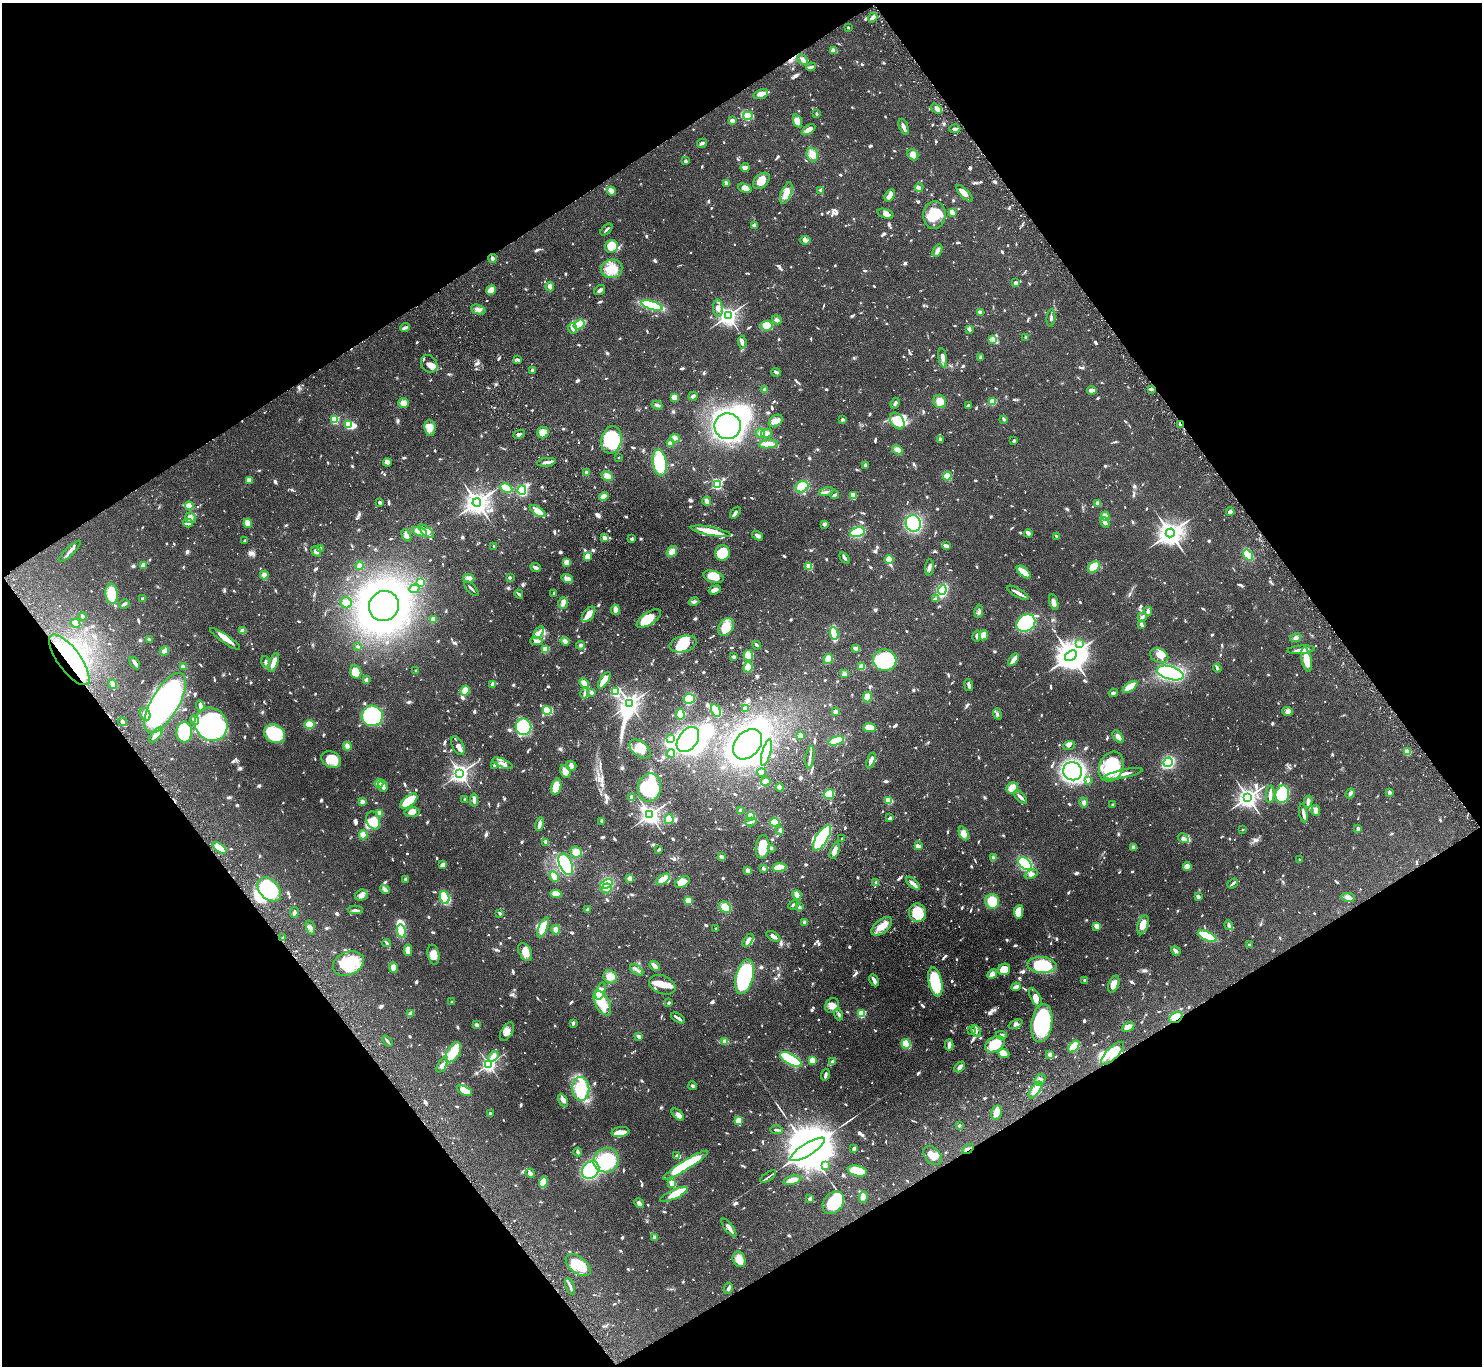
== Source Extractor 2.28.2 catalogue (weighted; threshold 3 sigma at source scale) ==
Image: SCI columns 50-5967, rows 332-5785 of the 6044 x 5994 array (HDU 1 of 3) = the unmasked area's bounding box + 8 px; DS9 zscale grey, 4 x 4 block average (1 PNG px = mean of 4 x 4 image px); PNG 1484 x 1368 px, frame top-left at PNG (2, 3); each listed source drawn as its Kron ellipse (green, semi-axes under 4 px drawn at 4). Shown black and unused: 48% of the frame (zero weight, under 3 of 6 exposures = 4% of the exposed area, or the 3 px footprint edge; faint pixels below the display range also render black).
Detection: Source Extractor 2.28.2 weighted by HDU 2 'WHT'. Background 0.0972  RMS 0.0035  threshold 0.0143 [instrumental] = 3 sigma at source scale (4.09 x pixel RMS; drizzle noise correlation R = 1.36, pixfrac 0.8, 0.05/0.05 arcsec/px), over >= 5 px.
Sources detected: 1762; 16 too faint to see at this stretch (4 x 4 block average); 32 inside a brighter object's white glare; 7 cosmic-ray / hot-pixel residue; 1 long thin detection or spike segment (spike, bleed or trail) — neither listed nor drawn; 39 coinciding with a brighter row at this scale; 137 inside a brighter listed object's ellipse — not listed separately; of the other 1530, all 500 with FLUX_AUTO >= 3.95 (the completeness limit of this list) listed and drawn (1030 fainter detections not listed), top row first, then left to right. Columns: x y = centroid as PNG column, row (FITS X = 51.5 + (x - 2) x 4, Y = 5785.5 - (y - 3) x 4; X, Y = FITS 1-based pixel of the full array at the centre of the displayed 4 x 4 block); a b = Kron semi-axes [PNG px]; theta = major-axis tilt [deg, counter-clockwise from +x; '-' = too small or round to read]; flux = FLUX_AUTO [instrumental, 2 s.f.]
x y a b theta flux
873 17 5 3 - 7.1
848 27 2 2 - 5.6
833 50 4 3 - 12
803 60 6 3 -46 7.9
811 67 5 3 - 4.8
761 94 7 4 21 13
936 109 6 2 -34 5.1
817 113 2 2 - 5.1
748 116 5 4 - 9
732 121 2 2 - 40
797 121 7 4 -68 17
904 127 9 2 -67 10
955 129 5 2 - 6.1
808 130 8 3 32 17
702 143 5 3 - 4.2
812 155 7 5 -71 18
913 155 6 5 - 13
685 161 2 2 - 6.8
745 167 4 2 - 13
761 181 9 6 45 25
726 183 3 3 - 6.1
919 187 4 2 - 7.9
745 188 7 4 -16 16
821 190 4 4 - 4.7
611 191 4 3 - 12
786 193 11 5 69 24
964 193 11 3 -45 19
890 195 7 3 58 17
952 213 3 2 - 25
885 214 8 4 -18 8.4
934 215 14 11 85 49
754 225 4 3 - 6.8
606 230 7 2 43 4.6
805 240 5 3 - 8.1
611 246 7 6 - 50
937 251 7 4 62 7.7
492 259 4 3 - 5.8
611 269 11 9 14 38
1015 283 2 2 - 15
550 287 5 3 - 9.4
491 290 5 4 - 20
600 290 6 2 36 7.4
652 305 11 4 -17 130
718 308 8 5 -85 9.9
478 310 8 4 -21 8.5
980 312 3 2 - 11
728 316 3 3 - 1200
1051 318 9 2 84 5.3
777 320 5 4 - 5.1
579 324 6 4 35 44
767 326 6 5 - 39
405 328 5 2 - 7.2
573 329 5 3 - 7.3
969 330 4 2 - 5.6
1026 337 3 2 - 4.3
993 339 4 3 - 4.5
742 342 6 3 -85 6.7
981 357 2 2 - 17
943 358 10 3 -81 10
518 360 2 2 - 5.3
429 364 9 7 -52 13
533 371 3 2 - 8.1
776 372 5 3 - 4
1151 389 3 2 - 5.6
765 390 4 3 - 6
1092 390 5 3 - 11
693 396 4 3 - 6.2
674 397 3 2 - 23
940 401 7 6 - 18
993 402 2 2 - 93
403 403 5 5 - 13
895 403 6 3 68 5.4
657 405 5 3 - 5
968 406 3 2 - 7.2
842 419 2 2 - 17
1004 419 4 2 - 4.1
335 420 2 2 - 150
776 421 7 5 38 13
897 421 9 6 -56 58
349 424 4 3 - 50
1181 425 3 2 - 10
728 426 13 13 - 800
430 428 8 5 -84 16
543 433 6 5 - 20
760 433 5 3 - 11
766 433 5 4 - 8.2
519 434 6 2 25 4.9
675 438 5 4 - 5.6
940 439 2 2 - 10
611 440 14 10 79 120
1014 440 3 2 - 4.4
670 444 3 2 - 15
768 444 9 4 5 21
897 450 6 4 -27 12
619 457 2 2 - 4
387 462 4 3 - 11
546 462 9 3 8 7.4
660 463 13 7 -80 130
865 465 3 3 - 5.7
587 473 2 2 - 33
607 476 6 4 -36 22
947 476 4 3 - 28
249 480 4 2 - 18
717 484 2 2 - 300
802 487 6 5 - 37
506 488 6 3 -27 46
522 490 5 4 - 110
826 491 7 2 13 5.1
835 495 4 2 - 5.3
604 496 5 4 - 11
853 496 3 3 - 39
707 501 4 2 - 12
380 502 3 2 - 4.6
477 502 4 3 - 2100
1098 503 4 3 - 9.3
189 506 4 4 - 25
538 511 9 4 -33 24
1230 512 4 3 - 7.6
735 513 6 2 51 6.9
1105 516 4 3 - 17
191 518 5 5 - 8.8
1105 522 6 3 -60 5.7
188 523 5 3 - 5.3
248 523 4 3 - 35
913 523 8 7 - 380
824 524 4 3 - 4.9
426 531 9 4 -40 14
711 531 20 4 -11 41
419 532 7 4 -17 22
857 532 7 4 15 100
1028 533 4 2 - 15
1170 533 4 4 - 2500
406 535 6 4 -60 9.3
758 536 6 2 -32 7.7
1057 536 4 2 - 5.1
605 538 4 3 - 9.5
631 539 3 3 - 4.5
245 541 4 2 - 4.6
494 546 2 2 - 4.4
946 546 4 3 - 5.2
320 548 3 2 - 4.5
70 551 14 3 45 9.1
316 551 5 4 - 10
672 552 6 4 53 14
722 553 7 7 - 63
1248 555 6 3 -53 57
587 557 4 3 - 23
845 558 6 2 -56 7.4
889 559 4 4 - 18
567 563 4 3 - 26
143 565 4 3 - 12
360 566 4 3 - 9.7
809 566 2 2 - 79
536 567 5 2 - 6
929 567 8 3 84 6.9
1094 567 6 5 - 41
1024 572 8 3 -41 43
264 575 4 3 - 10
713 577 10 6 -16 34
469 578 5 3 - 15
510 578 2 2 - 4.8
567 579 6 4 -18 14
420 582 4 3 - 80
414 589 5 3 - 4.8
471 589 9 2 -47 4.6
715 590 6 3 18 11
942 590 5 3 - 210
554 593 2 2 - 4.5
1018 593 12 2 -30 13
112 594 10 6 -85 86
519 594 4 2 - 4
143 599 2 2 - 21
935 599 4 3 - 4.8
694 602 5 3 - 5
1054 602 8 4 -73 9.6
346 603 6 5 - 14
563 603 5 4 - 9.7
124 604 5 2 - 5.1
384 606 15 15 - 1200
615 610 5 3 - 15
979 611 7 3 84 5.7
1148 611 4 3 - 6.2
589 614 9 5 53 19
83 617 4 2 - 4.2
1142 617 4 2 - 7.3
649 618 14 6 33 70
433 619 3 3 - 23
75 623 5 4 - 19
1026 623 10 8 34 220
1142 625 3 2 - 6.5
726 627 10 7 55 45
243 631 4 4 - 12
539 632 7 3 57 8.3
834 633 6 3 -81 52
983 635 5 4 - 30
977 636 5 3 - 6.1
1296 638 5 4 - 5.9
225 639 18 3 -34 21
149 640 4 3 - 4.7
536 641 6 3 2 7.1
565 641 4 3 - 9.8
1080 643 3 3 - 4
683 644 14 8 13 42
580 645 4 3 - 5.1
757 645 4 2 - 5.3
358 646 2 2 - 4.1
856 648 4 3 - 7.4
545 649 2 2 - 120
1301 650 13 3 5 16
164 651 5 3 - 11
748 655 5 5 - 32
1071 656 6 4 33 5100
1159 656 9 7 -26 17
733 657 3 3 - 4.8
828 659 5 4 - 23
1306 659 12 5 -78 34
69 660 30 11 -54 150
885 660 11 11 - 160
1014 660 7 2 54 23
266 662 6 3 -74 4.1
274 662 10 3 72 19
135 663 7 2 -56 13
183 667 4 3 - 9.5
748 667 5 4 - 18
862 667 3 3 - 23
1217 668 4 2 - 4.8
416 671 2 2 - 13
356 672 7 5 -67 28
1170 673 13 6 -16 270
844 674 3 3 - 11
366 680 4 3 - 4.2
604 680 9 4 57 17
584 683 5 3 - 20
113 684 5 3 - 16
492 684 4 3 - 4.7
969 685 6 2 -82 7.2
1130 687 8 3 36 45
465 690 5 3 - 29
615 692 2 2 - 200
585 693 5 3 - 4.9
592 693 3 3 - 4.2
1113 693 4 3 - 4.7
867 697 5 3 - 32
689 699 5 5 - 53
165 703 34 14 60 490
630 704 3 3 - 1200
200 706 6 3 -67 5.2
746 708 3 3 - 9.1
547 710 5 4 - 78
716 711 6 3 -62 83
1288 711 5 3 - 4.4
836 712 3 3 - 11
145 714 6 5 - 16
680 714 5 3 - 40
997 714 5 3 - 4.9
372 716 10 10 - 330
195 720 4 4 - 4.4
123 722 4 4 - 4.7
211 724 17 15 -49 290
309 724 5 4 - 26
523 727 8 8 - 120
870 728 6 4 -7 17
184 732 10 8 88 140
275 734 11 9 -30 150
156 735 9 3 51 13
800 736 3 2 - 13
1118 737 7 4 -51 8.9
671 738 2 2 - 5
688 740 14 9 53 260
836 741 8 3 17 120
748 744 17 12 48 370
458 745 10 5 -62 8.7
1069 745 6 3 19 4.7
347 746 4 3 - 10
640 749 12 7 -38 28
1407 752 3 3 - 20
671 753 4 4 - 10
766 753 13 2 75 12
810 757 11 2 82 7.7
331 759 10 8 -29 41
871 760 8 2 71 12
1168 762 5 4 - 110
503 763 11 3 -23 8.5
494 765 3 3 - 4
571 766 5 5 - 6
1111 767 15 12 65 82
565 771 7 5 -65 16
1073 771 9 9 - 370
761 772 4 3 - 11
460 773 3 2 - 990
1123 774 19 3 12 19
1088 780 4 2 - 4.9
766 781 5 4 - 18
379 783 4 4 - 16
383 786 6 2 -70 18
556 787 8 5 74 46
649 788 14 11 78 160
780 788 4 3 - 7.1
1012 788 6 5 - 26
1350 793 5 3 - 7.8
1389 793 3 2 - 8.1
829 794 5 5 - 49
1270 794 9 2 86 14
1282 794 9 7 78 160
631 797 4 2 - 9.3
1020 797 8 3 -47 8
1248 797 3 3 - 1500
465 799 3 2 - 4.1
474 800 6 2 84 14
889 800 4 3 - 36
409 801 10 5 40 53
1308 801 6 4 75 5.4
362 802 2 2 - 39
1084 803 5 4 - 6
1113 805 2 2 - 4.2
1316 810 5 3 - 15
741 811 2 2 - 13
412 812 7 4 5 12
379 813 3 3 - 12
1303 813 9 3 -80 8.4
650 815 3 3 - 1200
751 816 4 3 - 42
890 818 3 2 - 7.6
669 819 5 4 - 38
373 820 9 6 -70 27
602 821 3 2 - 5.2
751 822 5 2 - 6
775 822 5 4 - 44
540 824 7 2 76 14
1358 828 2 2 - 6.6
1243 829 2 2 - 5
780 830 3 3 - 4.6
964 833 7 4 -66 17
363 835 4 4 - 18
822 838 14 6 58 230
1183 838 6 4 -31 6.9
842 839 3 2 - 4.5
546 842 3 3 - 8.3
918 846 4 2 - 12
762 847 12 7 84 50
1133 847 4 4 - 4.4
219 848 8 4 -38 40
771 848 2 2 - 6.4
659 850 4 2 - 4
835 851 8 4 69 17
576 852 6 5 - 15
721 857 4 3 - 5.9
993 858 3 3 - 6.6
1299 860 3 2 - 4
1025 863 8 5 -40 210
566 864 11 6 -66 250
443 865 4 3 - 8.9
779 867 7 3 7 40
1187 867 4 4 - 5.7
763 868 3 3 - 4
748 871 3 3 - 9.1
1031 874 7 4 18 8.2
554 877 5 3 - 24
630 878 3 2 - 12
405 879 3 2 - 4.7
663 879 8 3 33 33
682 882 8 5 30 18
876 882 4 2 - 5.2
913 883 8 3 -43 7.7
606 884 6 4 21 59
1233 884 6 2 37 4
606 888 5 5 - 9.4
269 889 14 9 -48 190
385 889 5 4 - 5.3
556 894 5 4 - 20
361 895 6 5 - 9.6
797 895 4 2 - 37
1198 896 4 4 - 4.6
1348 897 7 4 -7 8.4
445 898 6 4 -72 89
688 901 3 2 - 20
992 901 7 7 - 44
794 905 5 3 - 7.3
725 907 6 5 - 33
799 907 3 3 - 4.3
587 909 3 2 - 4.3
355 910 7 3 0 6.1
294 912 5 3 - 4.4
1019 912 7 4 80 32
500 913 2 2 - 5.9
918 913 9 8 - 54
805 922 3 3 - 8.1
1143 925 10 5 74 25
1229 925 5 2 - 6.2
882 926 12 6 41 27
1097 926 3 3 - 15
310 928 7 4 -71 8.6
543 928 11 4 68 43
716 928 2 2 - 5.2
556 930 5 4 - 9.5
401 931 7 4 -78 36
773 936 7 3 -32 12
1207 936 10 4 -25 83
283 938 4 2 - 4.4
748 940 7 3 56 10
386 943 4 2 - 4.7
1249 945 3 2 - 4.4
408 950 6 3 -88 15
1176 951 5 3 - 7
525 952 10 6 -61 20
433 954 10 5 -78 20
348 963 16 11 22 97
1042 965 14 8 -4 140
654 966 6 2 -42 15
393 968 5 4 - 15
1004 969 6 5 - 33
637 970 7 3 -37 5.9
992 974 5 4 - 11
610 977 7 6 - 20
745 977 17 8 76 320
874 980 6 2 -64 12
1085 981 3 2 - 9.6
935 982 14 6 -77 120
1114 984 9 5 67 19
662 985 14 9 -23 25
1016 987 4 2 - 14
600 991 9 4 72 21
1035 997 10 5 -61 13
452 1002 2 2 - 9.1
602 1003 13 7 -62 54
669 1003 2 2 - 5.3
832 1006 8 6 56 13
410 1013 4 2 - 16
839 1014 6 3 -71 4.4
862 1014 2 2 - 140
678 1018 8 2 -32 8.6
1176 1018 7 5 29 22
573 1023 3 2 - 8
1042 1023 19 10 81 220
476 1024 4 3 - 4.2
1016 1024 7 3 23 5.3
1128 1027 7 3 28 16
972 1031 4 3 - 5.3
976 1031 6 3 -65 5.4
507 1032 10 5 61 13
1001 1035 5 3 - 8.2
639 1036 3 2 - 11
387 1041 6 2 -50 4.8
725 1042 3 3 - 19
906 1044 5 3 - 63
995 1044 10 7 28 60
949 1045 5 2 - 13
1074 1046 7 4 49 49
453 1052 11 6 60 50
1113 1053 15 6 45 35
1004 1054 5 4 - 14
1050 1054 2 2 - 31
493 1056 6 3 49 17
791 1059 12 5 -28 190
812 1060 3 2 - 22
832 1062 3 2 - 6.3
489 1064 2 2 - 650
442 1065 8 4 61 7.5
960 1067 6 3 47 6.6
825 1075 6 2 75 5.4
1040 1080 6 5 - 7.8
693 1086 4 3 - 4.1
581 1089 12 8 -89 95
1035 1090 10 4 56 27
464 1091 8 4 -27 28
563 1100 7 3 -62 9.2
996 1112 7 5 78 16
490 1114 3 3 - 5.2
678 1115 7 3 -42 11
739 1120 4 3 - 16
959 1125 2 2 - 12
777 1130 6 2 -9 5.2
620 1132 9 5 8 18
854 1148 4 3 - 6.1
807 1149 20 6 32 26000
968 1149 6 2 35 4
578 1152 4 2 - 5.3
933 1155 11 7 -46 21
677 1156 3 2 - 5.6
606 1160 13 12 - 140
685 1165 26 5 32 150
825 1166 4 4 - 5.4
591 1170 9 8 - 160
857 1171 10 5 -13 70
530 1173 5 4 - 5.9
768 1177 9 2 34 4.3
792 1180 9 3 14 18
543 1182 5 3 - 58
672 1183 4 2 - 34
674 1194 15 4 24 30
863 1197 6 4 77 7.9
810 1199 3 2 - 6.2
639 1203 5 3 - 9
833 1203 12 9 48 100
729 1228 11 3 -51 10
654 1237 2 2 - 41
739 1259 8 6 -67 27
578 1265 14 8 -39 51
570 1286 9 2 -69 6.2
728 1288 6 2 62 5.5
Overlapping masked pixels (flux is a lower limit): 5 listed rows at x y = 1181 425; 69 660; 1176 1018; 1113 1053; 968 1149